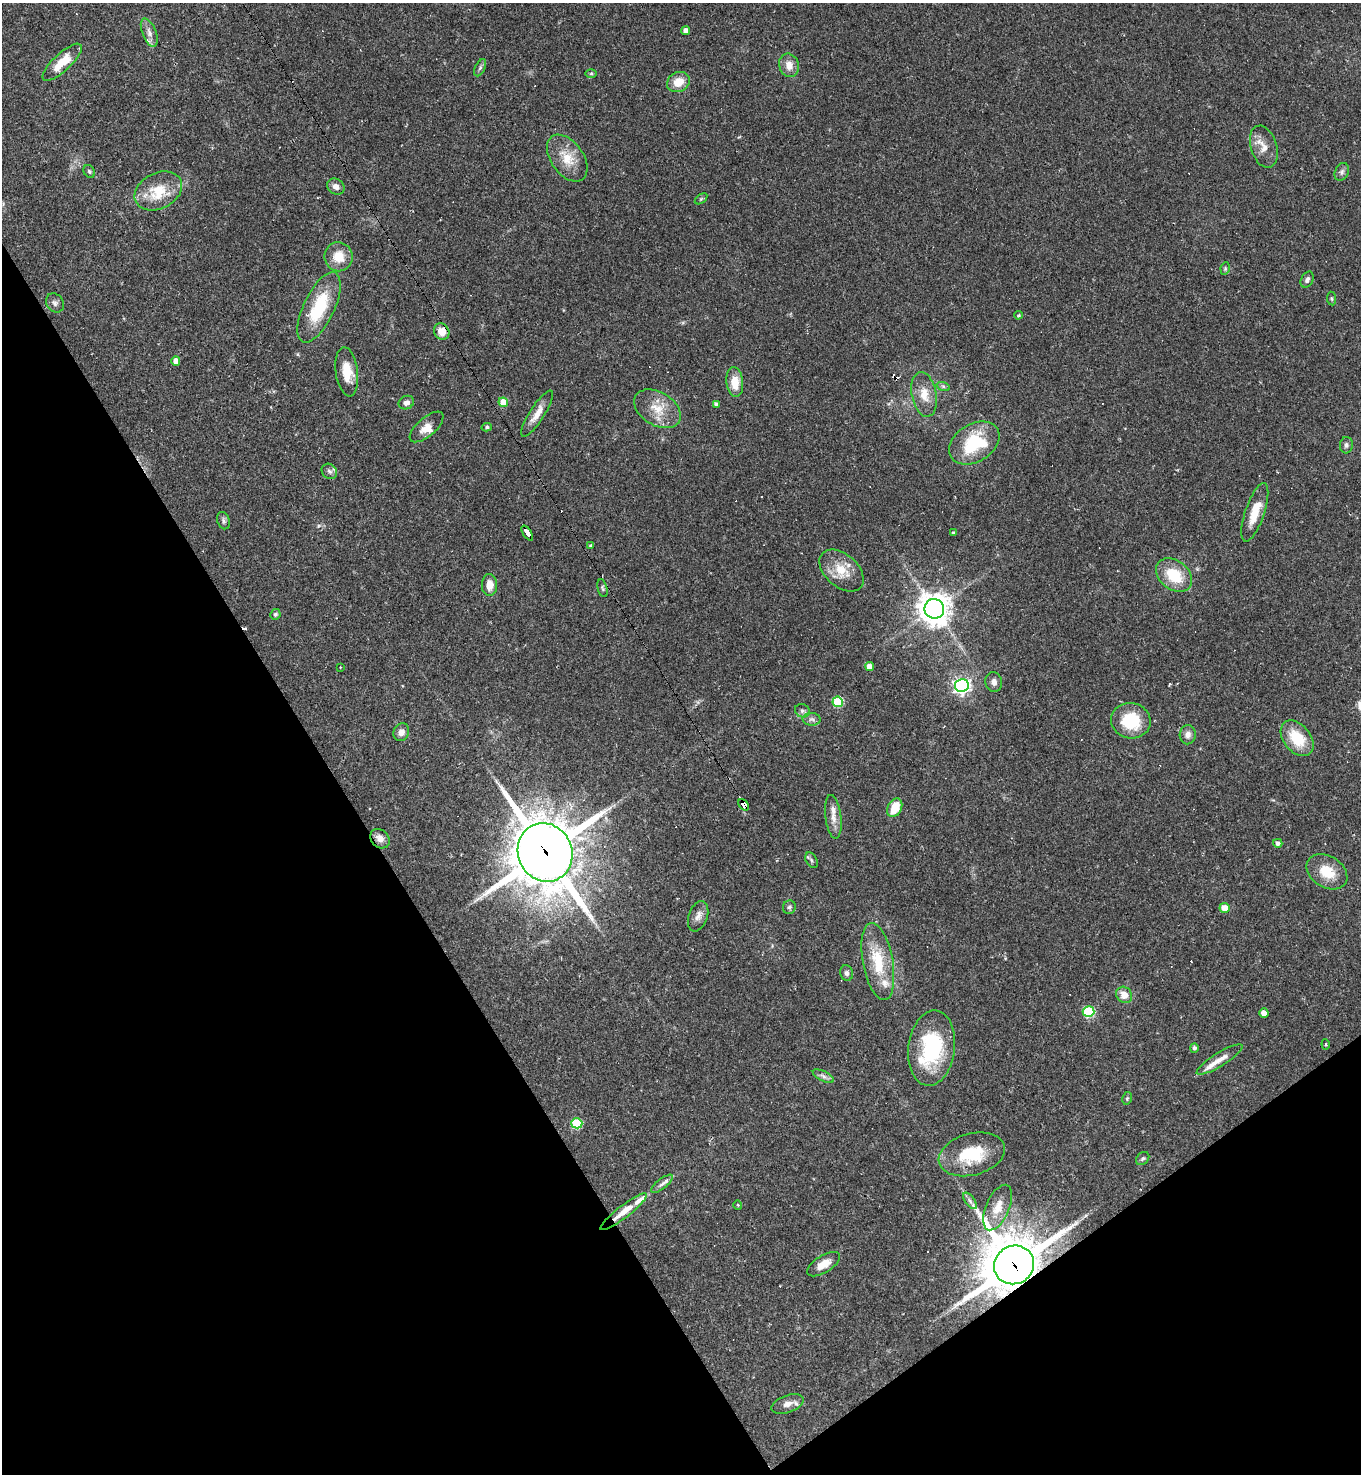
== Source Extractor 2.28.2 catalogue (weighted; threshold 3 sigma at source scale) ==
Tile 14 of 4 x 4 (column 2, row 4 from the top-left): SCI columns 1652-3010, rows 1-1472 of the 5881 x 5886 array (HDU 1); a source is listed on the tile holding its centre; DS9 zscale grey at full resolution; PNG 1363 x 1476 px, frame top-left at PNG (2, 3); each listed source drawn as its Kron ellipse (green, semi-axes under 4 px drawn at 4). Shown black and unused: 30% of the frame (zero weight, under 2 of 3 exposures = <1% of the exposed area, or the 3 px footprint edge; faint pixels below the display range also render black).
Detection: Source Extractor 2.28.2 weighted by HDU 2 'WHT'; one run over the whole footprint, this tile lists its part. Background 0.0358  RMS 0.0049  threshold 0.022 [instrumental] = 3 sigma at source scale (4.5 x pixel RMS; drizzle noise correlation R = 1.50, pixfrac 1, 0.05/0.05 arcsec/px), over >= 5 px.
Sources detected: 117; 15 cosmic-ray / hot-pixel residue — neither listed nor drawn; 10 inside a brighter listed object's ellipse — not listed separately; the other 92 listed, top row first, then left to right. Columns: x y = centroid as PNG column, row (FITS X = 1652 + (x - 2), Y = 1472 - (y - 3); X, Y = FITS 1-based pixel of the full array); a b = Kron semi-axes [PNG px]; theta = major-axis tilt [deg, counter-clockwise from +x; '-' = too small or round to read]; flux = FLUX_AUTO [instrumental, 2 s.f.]
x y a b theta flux
686 31 4 4 - 3.2
149 33 15 7 -68 3
62 62 25 9 43 11
789 65 12 10 -69 4.8
480 68 9 5 63 1.2
591 73 6 4 1 0.66
678 82 12 10 26 7.2
1264 147 22 13 -72 6.2
567 158 26 16 -54 11
89 171 7 5 -58 0.89
1342 172 9 6 62 1.6
336 186 9 7 -34 2.4
158 191 25 18 27 15
701 199 7 3 37 0.64
339 257 14 14 - 8.7
1225 269 6 4 80 0.77
1307 280 8 6 62 1.4
1332 299 7 4 -83 0.75
55 303 10 8 -54 1.7
319 307 38 15 65 26
1018 315 4 3 - 0.55
442 332 8 7 - 5.9
176 361 4 4 - 3.8
347 372 25 11 -82 9.7
735 382 15 8 -84 7.9
943 386 7 4 -19 0.92
924 394 23 12 -78 7.9
503 402 5 4 - 8.4
406 403 8 6 26 2.4
716 404 4 4 - 1.5
657 409 25 16 -32 11
537 414 27 7 57 5.2
427 427 21 9 41 5.1
487 427 5 4 - 0.75
974 443 27 19 32 28
1346 445 8 6 86 1.5
329 471 8 7 - 1.7
1255 512 31 9 71 11
223 521 9 6 -68 1.2
527 533 8 4 -57 35
953 533 3 3 - 0.73
591 546 3 3 - 1.1
842 571 26 16 -41 11
1174 575 20 14 -38 16
489 585 11 7 -89 5.2
602 588 9 5 -76 0.89
934 609 10 9 - 720
275 614 5 5 - 0.99
869 666 4 4 - 4.1
340 667 3 2 - 0.38
994 682 10 8 -80 2.5
962 686 7 6 - 180
838 702 5 5 - 27
802 711 7 6 - 1.4
812 719 9 6 -2 1.6
1131 721 20 17 -11 19
401 732 9 7 64 3.1
1188 735 9 8 - 2.9
1297 738 20 13 -51 16
743 805 6 4 -52 80
895 808 10 7 64 10
833 817 22 8 -83 4.5
380 839 11 8 -47 3.6
1278 843 4 4 - 1.8
545 852 30 27 -66 2500
811 860 8 5 -59 1.2
1327 872 22 15 -32 12
789 907 7 6 - 1.2
1224 908 5 5 - 6.3
698 916 16 9 70 3.2
878 961 39 15 -80 19
847 973 8 6 -77 1.4
1124 995 9 7 -46 5.7
1089 1011 6 5 - 41
1264 1013 5 4 - 3.6
1326 1044 5 2 - 0.49
932 1048 38 23 82 38
1194 1048 5 4 - 1.3
1220 1059 26 7 32 4.7
823 1076 11 5 -26 1.8
1127 1098 6 4 78 0.74
577 1123 5 5 - 30
972 1154 34 21 15 23
1143 1159 7 5 44 1.1
662 1184 13 5 38 2
970 1201 9 4 -55 1.6
738 1205 5 3 - 0.44
998 1208 24 11 66 8
624 1212 29 6 38 8
824 1264 18 8 32 5.9
1014 1265 20 19 - 2700
788 1404 17 8 20 3.6
Overlapping masked pixels (flux is a lower limit): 6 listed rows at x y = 442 332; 527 533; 743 805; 545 852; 624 1212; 1014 1265